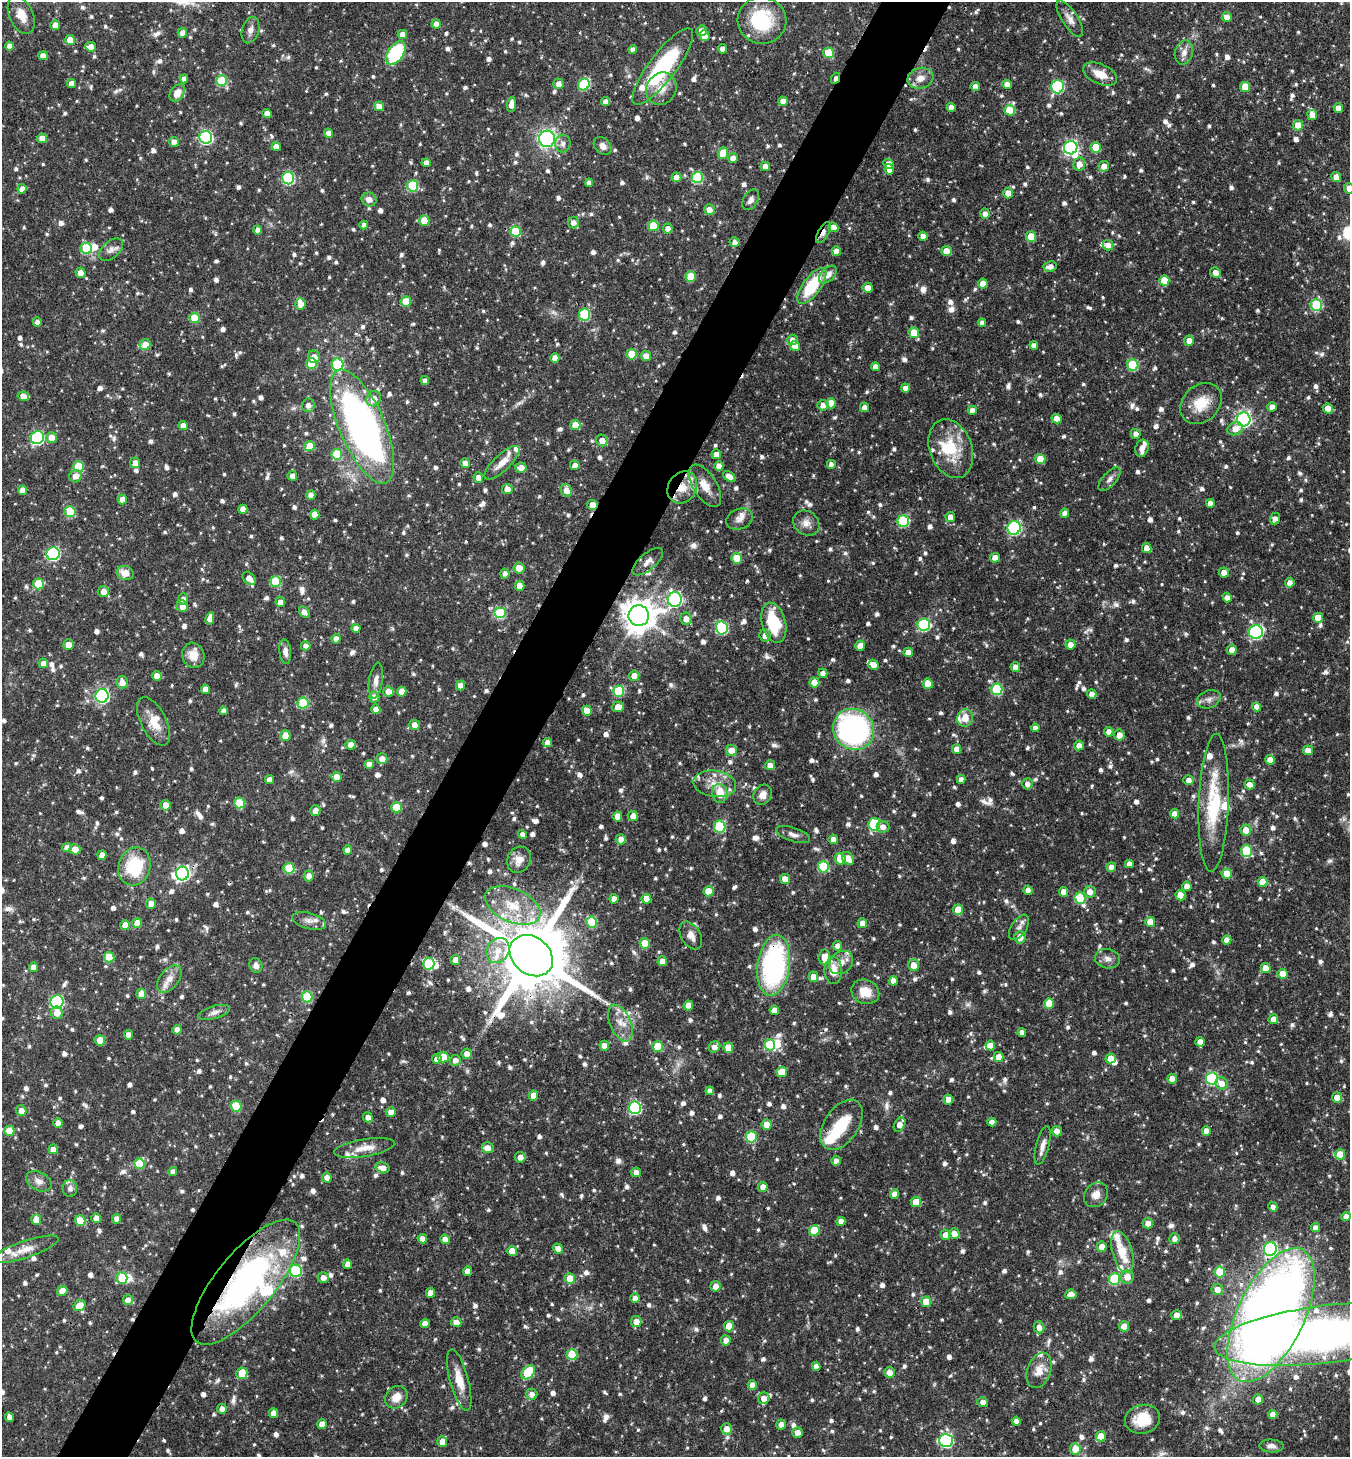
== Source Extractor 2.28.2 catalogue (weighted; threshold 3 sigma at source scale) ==
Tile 7 of 4 x 4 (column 3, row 2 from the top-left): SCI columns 2849-4196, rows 2917-4371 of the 5834 x 5828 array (HDU 1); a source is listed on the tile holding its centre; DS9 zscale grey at full resolution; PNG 1352 x 1459 px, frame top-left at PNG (2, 2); each listed source drawn as its Kron ellipse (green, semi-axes under 4 px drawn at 4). Shown black and unused: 5% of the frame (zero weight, under 3 of 4 exposures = <1% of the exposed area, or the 3 px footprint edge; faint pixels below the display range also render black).
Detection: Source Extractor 2.28.2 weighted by HDU 2 'WHT'; one run over the whole footprint, this tile lists its part. Background 0.0593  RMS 0.0034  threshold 0.0151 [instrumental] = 3 sigma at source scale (4.5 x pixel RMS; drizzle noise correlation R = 1.50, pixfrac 1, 0.05/0.05 arcsec/px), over >= 5 px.
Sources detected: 1374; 1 too faint to see at this stretch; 8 inside a brighter object's white glare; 8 cosmic-ray / hot-pixel residue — neither listed nor drawn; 41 inside a brighter listed object's ellipse — not listed separately; of the other 1316, all 500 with FLUX_AUTO >= 1.67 (the completeness limit of this list) listed and drawn (816 fainter detections not listed), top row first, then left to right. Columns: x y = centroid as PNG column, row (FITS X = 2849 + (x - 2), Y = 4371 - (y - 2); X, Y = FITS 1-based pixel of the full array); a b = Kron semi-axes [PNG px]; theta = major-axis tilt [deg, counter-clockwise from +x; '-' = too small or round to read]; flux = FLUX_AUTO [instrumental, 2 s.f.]
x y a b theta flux
21 15 20 12 -65 4.8
1227 17 5 4 - 2.9
1070 19 21 8 -57 2.6
762 20 24 23 - 21
436 24 4 4 - 2.8
55 25 5 5 - 2.8
250 30 13 8 73 2.1
702 31 5 5 - 2.9
182 33 5 4 - 2.6
402 34 4 4 - 2.7
704 36 5 5 - 3.1
70 40 5 5 - 4.4
9 46 4 4 - 2.5
91 47 5 5 - 2.6
723 49 4 4 - 2.7
633 50 4 4 - 1.8
1184 52 12 9 74 2.3
396 53 13 8 55 26
829 53 5 5 - 11
43 56 5 4 - 2.3
663 67 47 13 53 39
1100 74 18 10 -23 5.1
836 78 6 3 62 2.3
920 78 13 10 14 3.6
184 79 4 4 - 2.2
222 81 5 5 - 18
71 83 4 4 - 2.3
559 84 5 5 - 2.6
1007 84 5 4 - 3.1
584 85 6 5 - 24
975 87 4 4 - 3.1
1058 87 6 6 - 36
1245 87 5 5 - 6.7
661 89 16 14 60 5
177 93 9 6 57 3.6
783 101 4 4 - 3.2
605 102 4 4 - 2.1
511 104 7 4 86 3.2
379 106 5 4 - 2.7
951 107 4 4 - 2.7
1338 108 4 4 - 2.5
1010 110 5 5 - 10
267 114 4 4 - 2.6
1312 115 5 5 - 2.9
1298 125 5 5 - 4.7
328 133 4 4 - 2.9
206 137 6 6 - 56
42 138 5 4 - 3.3
547 139 8 8 - 78
174 142 5 5 - 2.5
563 143 9 7 85 1.7
603 146 10 7 -45 2.1
276 147 4 4 - 2.6
1096 147 5 5 - 9.6
1071 148 7 6 - 70
723 153 6 5 - 8.9
733 158 5 5 - 2.6
426 163 4 4 - 2.4
889 164 5 5 - 2.8
1079 164 6 6 - 3.1
765 166 4 4 - 2.4
1104 166 5 5 - 2.7
889 169 5 4 - 2.4
676 177 5 4 - 3.2
697 177 6 5 - 22
1336 177 5 4 - 2.9
288 178 6 6 - 35
589 183 4 4 - 1.8
413 186 5 5 - 23
1349 188 5 5 - 3.1
22 189 5 4 - 2.7
1008 193 5 5 - 3.1
369 199 7 6 - 2.3
751 200 11 7 59 2
709 209 5 5 - 2.8
985 214 5 5 - 1.8
424 221 5 5 - 7.6
573 223 6 5 - 2
364 225 4 4 - 1.8
653 226 5 5 - 13
833 227 5 4 - 3.7
668 228 5 5 - 1.9
258 230 4 4 - 2.4
516 231 5 5 - 14
823 233 12 5 60 1.8
923 236 5 4 - 2.2
1031 237 5 5 - 8.2
735 242 5 5 - 1.7
1108 245 5 5 - 2.7
86 248 5 5 - 21
111 250 14 8 40 2
836 251 5 4 - 2.7
946 251 5 5 - 4.5
1050 267 7 5 9 2.1
1215 272 5 5 - 2.3
80 273 5 5 - 3
828 275 11 6 44 2.5
691 276 5 5 - 9.1
1164 281 5 5 - 7.5
983 283 5 5 - 3.1
812 286 21 8 54 17
868 288 5 5 - 3.2
406 302 5 5 - 8.9
301 304 6 5 - 3
1316 305 6 5 - 26
585 315 6 5 - 23
195 318 5 5 - 10
37 322 5 4 - 1.8
982 323 4 4 - 2
914 333 5 5 - 6.9
792 340 5 5 - 2.8
1189 341 5 5 - 3
145 345 6 5 - 4.5
1034 345 4 4 - 1.8
795 346 5 5 - 5.9
632 354 5 5 - 10
646 356 5 5 - 2.9
314 357 6 6 - 2.7
555 358 5 4 - 2.7
311 363 5 5 - 9.9
338 365 6 6 - 25
1133 365 6 5 - 18
875 367 4 4 - 2
425 381 4 4 - 1.8
906 388 4 4 - 2.2
23 396 5 4 - 2.9
374 399 8 7 - 3.7
831 403 5 5 - 5.9
1201 403 23 18 43 8.5
308 405 6 6 - 1.9
823 405 5 5 - 2.5
864 407 4 4 - 2
1272 407 4 4 - 2.6
1328 408 5 5 - 4.3
972 410 5 4 - 2.3
1056 419 5 5 - 3
1244 419 7 7 - 94
575 425 5 5 - 5.4
183 426 5 4 - 3.1
362 426 61 23 -67 160
1235 429 8 6 21 2.8
1136 434 5 5 - 1.9
37 438 7 6 - 49
51 438 5 5 - 3.6
602 440 6 5 - 2.8
310 446 5 5 - 8.9
1142 448 9 6 71 1.9
951 449 30 21 -70 14
337 454 5 5 - 14
716 454 5 5 - 2.6
1040 459 5 5 - 7.5
135 463 5 5 - 2.1
465 463 5 4 - 2.8
502 463 23 8 44 4.3
831 464 4 4 - 1.7
575 465 5 4 - 2.4
719 466 5 4 - 2.6
78 467 5 5 - 15
521 468 6 5 - 2.5
76 476 6 6 - 2.6
292 476 5 4 - 2.6
729 476 7 4 -35 2.6
478 478 5 5 - 2.8
1110 479 15 7 48 1.7
705 486 24 11 -58 5
682 487 17 14 59 5.9
507 489 5 5 - 2.8
22 490 4 4 - 2.8
566 490 7 5 -66 3
311 495 5 4 - 2.6
122 499 5 4 - 2.8
1210 503 4 4 - 2.3
592 505 5 5 - 3.7
243 509 4 4 - 2.8
70 512 5 5 - 14
1064 513 4 4 - 1.7
315 515 5 4 - 4.2
950 517 5 5 - 2.6
1275 518 6 5 - 1.7
740 519 13 10 20 2.4
903 521 6 5 - 24
806 523 14 11 -37 2.8
1014 528 7 6 - 46
1147 548 5 4 - 2.9
53 554 6 6 - 42
737 558 5 5 - 9.3
995 558 5 5 - 2.7
648 562 19 8 40 2.4
519 568 5 5 - 4.1
125 573 8 7 - 4.2
1224 573 5 5 - 2.8
505 574 5 4 - 1.7
249 578 8 5 -44 3.2
275 581 5 5 - 16
1290 583 5 5 - 1.9
39 584 5 5 - 12
520 586 5 5 - 4.6
103 591 5 5 - 2.6
1227 597 5 4 - 1.9
183 599 6 5 - 1.8
675 599 7 7 - 71
280 602 5 5 - 2.6
182 606 6 5 - 2.5
304 612 6 4 -48 2.4
500 613 6 5 - 19
639 616 10 10 - 640
210 618 6 4 79 3
1318 618 5 5 - 5.2
686 619 6 6 - 2.9
774 623 20 12 -75 18
924 625 6 6 - 34
722 628 6 6 - 32
356 629 4 4 - 2.4
1256 632 7 6 - 61
765 636 6 5 - 2.2
336 639 5 4 - 2.2
1070 644 5 5 - 2.5
68 645 5 5 - 2.8
306 646 5 4 - 1.7
860 646 5 5 - 3
1232 650 5 5 - 2.9
285 652 12 6 -83 1.9
908 652 4 4 - 2.5
193 655 13 11 -72 4.2
43 663 5 5 - 2.7
873 665 5 5 - 2.8
1015 667 5 4 - 2.2
823 673 5 4 - 2
157 676 5 4 - 2.7
634 676 5 5 - 2.9
376 681 18 6 82 2.1
122 682 6 5 - 3
814 683 5 5 - 5.5
928 684 5 5 - 7
460 686 5 4 - 2.6
205 689 4 4 - 2.6
997 689 6 5 - 24
388 691 5 5 - 2.7
619 691 5 5 - 18
402 692 5 4 - 3.8
1092 694 5 4 - 2.2
102 696 6 6 - 55
374 697 5 5 - 2.6
1209 699 12 8 21 1.9
303 703 5 5 - 19
618 707 6 5 - 2.9
1257 707 4 4 - 3.1
376 709 4 4 - 2.5
223 711 4 4 - 1.8
587 711 5 5 - 4.2
965 718 8 8 - 3.8
153 721 26 12 -62 6.3
414 725 5 5 - 2.6
1035 728 4 4 - 1.7
854 729 21 20 - 81
1109 732 5 4 - 2.3
285 735 5 5 - 3.7
1119 735 5 5 - 2.3
547 743 5 4 - 2.6
351 745 5 5 - 2.4
1079 745 5 5 - 2.5
957 749 5 4 - 2.6
1308 750 5 5 - 2.8
731 751 5 5 - 4
382 759 5 5 - 2.6
1270 760 5 4 - 3.5
369 764 4 4 - 2.6
770 765 5 5 - 2.8
337 777 5 5 - 3.2
961 779 4 4 - 2
269 780 4 4 - 2.1
1189 780 5 5 - 1.9
715 784 21 13 -8 6
1027 784 5 5 - 1.8
1250 784 5 5 - 2.5
720 793 9 8 - 6.9
763 795 10 8 55 2.6
239 803 5 5 - 13
1214 803 69 15 88 23
165 805 5 5 - 3.4
396 807 5 5 - 9.9
315 810 5 5 - 2.4
1175 814 4 4 - 3
617 816 5 4 - 3.1
633 816 5 5 - 2.7
874 824 6 6 - 25
720 826 6 5 - 23
883 827 6 6 - 2
1246 830 5 5 - 4
793 834 18 7 -17 1.9
522 835 4 4 - 2
621 839 5 5 - 2.7
833 839 5 4 - 2.7
67 847 5 4 - 2.6
75 849 5 5 - 3.3
348 850 4 4 - 2.5
1246 851 6 5 - 17
102 855 5 4 - 2.7
848 858 7 5 -53 3.5
840 859 6 5 - 6.4
519 860 13 11 63 3
1129 864 4 4 - 2
134 866 19 16 71 19
823 867 5 5 - 22
1111 867 5 4 - 2.6
289 868 5 5 - 15
183 874 7 6 - 86
1227 874 5 5 - 6.9
309 876 5 5 - 2.8
785 879 5 5 - 3.5
1263 882 5 5 - 4.2
1187 886 5 4 - 2.7
1028 890 4 4 - 2.5
708 891 5 5 - 5.8
1063 892 5 4 - 2.6
1090 892 6 5 - 2.9
1180 895 5 5 - 6.2
1080 898 5 5 - 18
614 899 4 4 - 2.8
646 899 5 5 - 4.8
151 904 5 5 - 2.9
513 905 29 16 -23 12
958 910 5 5 - 7
309 921 17 8 -15 2.5
592 922 5 5 - 14
1150 922 5 5 - 4.2
137 923 5 5 - 5.1
862 923 5 4 - 3.1
125 925 5 5 - 3.4
1019 927 14 7 56 1.9
691 936 15 9 -59 2.8
1020 937 6 5 - 3.5
1227 940 4 4 - 2.6
645 943 5 5 - 9
837 946 5 5 - 1.9
498 951 13 11 56 4.9
531 956 23 18 -39 4700
109 957 5 5 - 9.9
824 957 7 5 85 4.2
1107 959 12 9 -9 2.1
455 960 5 5 - 2.6
662 961 5 4 - 2.8
841 962 13 10 42 3.2
429 964 6 5 - 20
256 965 7 6 - 1.7
774 965 31 16 82 64
913 965 6 5 - 3.4
33 967 4 4 - 2.7
1266 968 5 5 - 3.9
833 970 13 9 90 4.7
1282 974 5 5 - 5.5
813 977 5 5 - 2.9
169 979 16 9 51 3
893 981 4 4 - 2.6
865 992 14 12 -24 5.9
141 994 5 5 - 4.1
307 997 5 5 - 18
57 1002 6 6 - 44
1049 1004 5 5 - 8.3
688 1005 5 4 - 4.1
774 1010 5 4 - 2.5
214 1012 16 6 16 1.9
57 1013 6 6 - 3.3
1273 1019 5 4 - 2.4
620 1023 19 10 -67 4.6
177 1030 4 4 - 2.3
1022 1032 4 4 - 2
128 1035 4 4 - 2.6
100 1040 5 5 - 5.9
1200 1042 5 4 - 3.2
770 1045 6 5 - 15
990 1045 5 5 - 3.8
604 1046 5 4 - 2.4
658 1046 5 5 - 9
714 1047 6 5 - 2.1
728 1048 5 5 - 4.6
467 1054 5 5 - 2.3
443 1057 5 5 - 7.7
999 1057 5 5 - 3.4
1111 1058 5 5 - 4.4
437 1059 5 4 - 2.5
455 1060 5 5 - 2.4
782 1072 5 5 - 6.3
1172 1079 5 5 - 2.8
1212 1079 6 6 - 38
1222 1083 6 6 - 2.9
710 1091 4 4 - 1.7
533 1096 5 4 - 4
1337 1097 5 5 - 3.6
948 1100 5 4 - 3.1
236 1106 5 5 - 11
635 1108 6 6 - 40
21 1111 5 5 - 2.7
391 1112 5 5 - 2.3
368 1117 5 4 - 2.3
992 1122 4 4 - 1.8
58 1123 5 4 - 2.3
900 1124 8 5 61 3
766 1125 5 5 - 4
841 1125 28 17 56 12
9 1131 5 5 - 6.3
1057 1131 5 5 - 2.6
1206 1131 5 4 - 2.5
751 1137 5 5 - 19
1043 1145 20 6 76 2.5
364 1148 31 8 9 4.7
488 1148 6 5 - 2.9
53 1149 5 4 - 2.1
1340 1154 5 5 - 7
520 1157 5 5 - 2.5
836 1161 5 4 - 1.7
139 1164 5 5 - 12
382 1168 7 5 -14 2.8
173 1172 4 4 - 1.9
636 1172 5 5 - 2.7
327 1178 5 4 - 2.5
39 1181 13 9 -28 2.4
763 1187 5 4 - 2.7
70 1189 8 7 - 1.7
895 1194 5 4 - 2.7
1096 1195 13 11 53 3.1
916 1202 5 5 - 6.6
1273 1207 5 4 - 1.9
1346 1217 4 4 - 2.6
96 1218 5 4 - 3
116 1219 5 4 - 1.9
36 1220 5 5 - 4.2
80 1220 5 5 - 7.3
841 1221 4 4 - 2.5
1148 1223 5 5 - 2.5
1316 1228 4 4 - 2.1
814 1230 5 5 - 12
954 1234 5 5 - 2.6
946 1235 5 5 - 2.8
422 1239 4 4 - 2.4
445 1239 5 4 - 2.7
1174 1239 5 5 - 1.8
1101 1247 5 5 - 2.7
558 1248 5 4 - 2.4
25 1249 35 8 19 5.1
1270 1249 7 6 - 54
512 1251 5 4 - 4.5
1122 1252 22 10 -74 8.5
348 1264 5 4 - 2.9
296 1271 6 6 - 28
468 1271 5 4 - 2.7
1220 1272 5 5 - 12
1127 1277 7 6 - 4.2
122 1278 6 5 - 8.5
323 1278 5 5 - 2.1
570 1279 5 5 - 7.1
1115 1279 6 5 - 26
246 1282 77 29 50 98
715 1286 5 5 - 2.6
1217 1289 6 5 - 3
62 1291 5 5 - 4.4
430 1293 5 4 - 2.9
1071 1294 5 5 - 2.6
635 1298 4 4 - 1.8
128 1300 5 5 - 3.2
926 1302 5 5 - 6.6
80 1306 6 5 - 5.1
1177 1315 5 5 - 2.8
1271 1315 73 33 64 340
456 1322 5 5 - 2.6
636 1322 5 5 - 3.4
425 1324 4 4 - 2.6
729 1326 5 5 - 5
1124 1326 5 5 - 3.8
1039 1327 6 5 - 2.3
1325 1334 111 29 7 340
726 1340 5 5 - 2.4
572 1354 5 5 - 14
816 1366 4 4 - 1.9
1039 1370 18 11 70 4.6
528 1372 8 5 48 20
890 1372 5 5 - 2.7
242 1373 6 5 - 6.7
459 1380 31 9 -75 5.6
752 1385 5 4 - 2.5
532 1394 5 5 - 2.2
396 1397 12 10 42 4.2
764 1398 6 5 - 2.5
1258 1399 5 5 - 2.5
983 1402 5 5 - 1.9
222 1409 5 4 - 2
273 1413 5 4 - 2.4
1273 1414 4 4 - 2.6
9 1417 5 4 - 1.8
1142 1419 18 14 15 8.4
1016 1421 4 4 - 2.2
322 1424 5 5 - 3
781 1425 5 4 - 2.2
727 1429 5 5 - 2.8
798 1432 5 5 - 2.3
1101 1436 5 5 - 4.1
946 1440 7 6 - 52
442 1442 5 5 - 2.5
1272 1446 12 6 -4 1.8
1075 1449 5 5 - 5.2
Overlapping masked pixels (flux is a lower limit): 9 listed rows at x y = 836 78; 823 233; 362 426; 682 487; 592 505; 531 956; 774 965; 246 1282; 1271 1315
Isophote crosses this tile's border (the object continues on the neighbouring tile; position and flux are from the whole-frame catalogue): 3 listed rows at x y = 1349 188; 1271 1315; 1325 1334